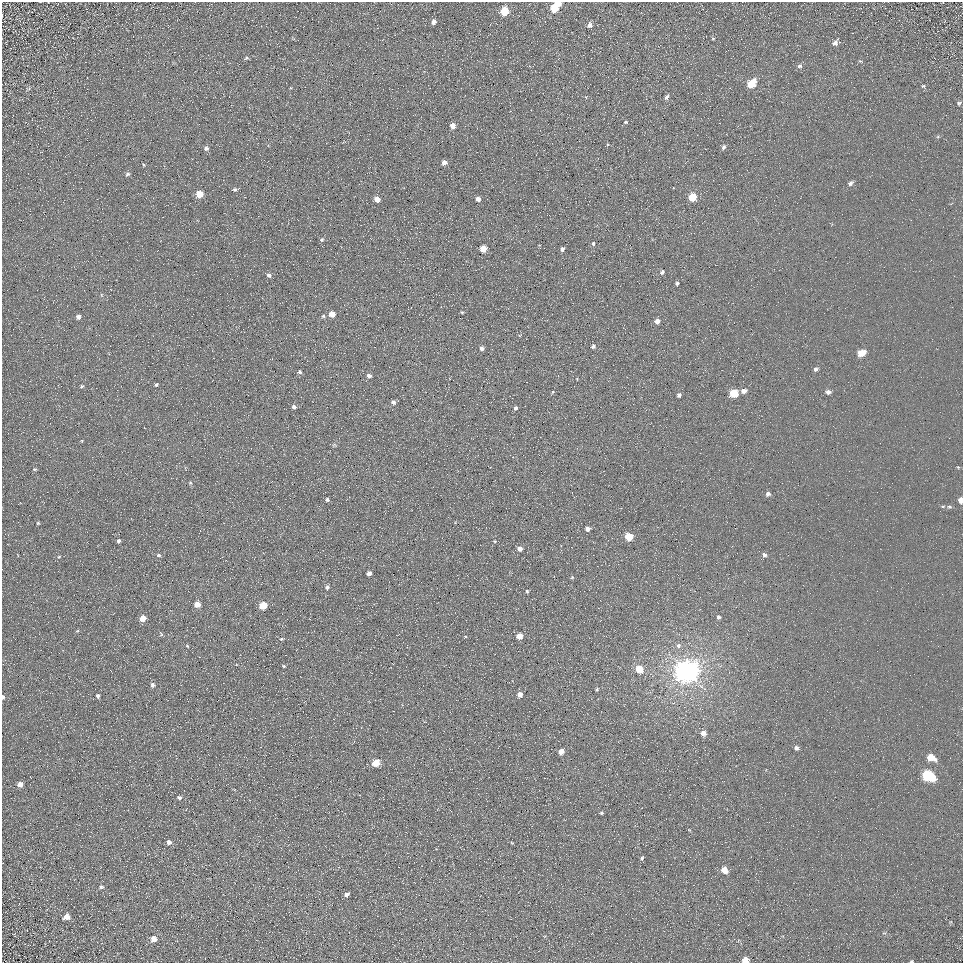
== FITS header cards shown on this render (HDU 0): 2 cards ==
NAXIS1  =                  961
NAXIS2  =                  961

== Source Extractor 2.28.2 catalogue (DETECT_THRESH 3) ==
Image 961 x 961 px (HDU 0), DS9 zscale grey, 1 PNG px = 1 image px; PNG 965 x 965 px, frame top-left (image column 1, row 961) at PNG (2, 2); no overlay
Background 5.56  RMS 7.8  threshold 23.3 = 3 sigma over >= 5 px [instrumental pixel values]
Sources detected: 115; all 115 listed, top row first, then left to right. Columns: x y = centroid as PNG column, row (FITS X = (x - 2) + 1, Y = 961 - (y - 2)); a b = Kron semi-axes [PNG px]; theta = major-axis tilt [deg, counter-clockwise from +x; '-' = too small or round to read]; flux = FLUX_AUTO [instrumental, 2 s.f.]
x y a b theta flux
559 4 5 4 - 2900
554 8 6 5 - 15000
504 11 6 5 - 20000
434 22 5 4 - 1900
590 25 6 5 - 2300
713 39 4 3 - 530
835 43 7 5 48 2400
246 58 6 4 23 690
800 66 6 5 - 1200
751 84 7 5 51 17000
923 86 5 5 - 620
666 97 6 5 - 1500
959 103 5 4 - 850
626 122 5 4 - 860
453 126 5 4 - 4900
607 144 5 3 - 490
723 147 7 5 70 1200
206 148 5 5 - 1300
444 162 5 5 - 2700
143 165 5 3 - 440
127 174 5 4 - 1100
850 183 7 5 35 1400
235 190 4 4 - 860
199 194 5 5 - 11000
692 197 5 5 - 16000
377 199 5 4 - 4300
478 199 4 4 - 2700
322 240 5 5 - 840
593 244 5 4 - 880
483 249 5 5 - 11000
562 249 4 4 - 1800
662 272 5 4 - 1200
269 275 5 5 - 1600
677 283 4 3 - 950
462 312 3 2 - 510
332 314 5 4 - 7300
323 316 5 5 - 780
78 317 5 4 - 2000
657 321 4 4 - 3300
593 346 5 4 - 1200
482 348 5 5 - 1700
861 353 6 5 - 10000
816 369 5 4 - 1400
300 372 5 4 - 1100
369 376 6 5 - 1400
156 385 4 3 - 890
82 386 4 4 - 740
744 391 5 4 - 3000
552 392 5 3 - 480
828 392 5 4 - 1900
734 393 5 5 - 21000
679 395 4 4 - 1300
393 402 6 5 - 1500
294 407 5 4 - 1500
515 408 5 5 - 1100
334 444 6 5 - 790
958 467 5 4 - 510
34 469 5 4 - 560
190 483 5 4 - 550
768 494 5 5 - 1700
327 499 4 4 - 920
961 500 5 4 - 4700
943 506 5 3 - 490
949 507 6 4 -6 850
263 518 2 2 - 340
38 523 3 3 - 550
587 529 5 5 - 2100
629 537 5 5 - 18000
118 541 4 3 - 1200
495 541 4 2 - 400
520 549 5 5 - 2700
159 555 5 4 - 860
764 555 5 4 - 1600
59 557 5 3 - 470
369 573 4 4 - 2400
572 577 5 4 - 590
327 587 6 5 - 1100
527 591 4 4 - 700
197 604 5 4 - 5400
263 605 5 5 - 15000
718 617 4 4 - 1300
143 618 5 4 - 7100
77 631 5 3 - 520
161 634 6 3 -73 570
519 636 5 4 - 5900
281 639 5 3 - 520
678 645 6 6 - 1600
187 646 5 3 - 450
283 666 4 3 - 550
639 669 5 5 - 11000
686 671 8 7 - 780000
153 685 5 5 - 1400
597 689 4 4 - 570
520 694 4 4 - 3500
98 696 4 4 - 1100
3 697 5 3 - 970
703 733 5 4 - 3700
796 748 5 5 - 1600
561 751 5 4 - 4600
931 757 9 6 -27 7400
376 763 5 5 - 13000
928 776 9 6 -28 59000
20 784 5 5 - 3500
179 797 6 5 - 1100
601 813 4 3 - 870
169 842 5 5 - 2100
512 843 5 3 - 420
642 858 5 4 - 920
724 870 5 5 - 6900
101 887 6 5 - 1100
347 894 5 4 - 2200
66 917 7 6 - 3700
154 939 6 6 - 3700
745 960 5 4 - 9700
912 961 4 3 - 550
At the frame edge (FLAGS 8, measured only in part): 5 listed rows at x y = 559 4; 961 500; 3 697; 745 960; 912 961